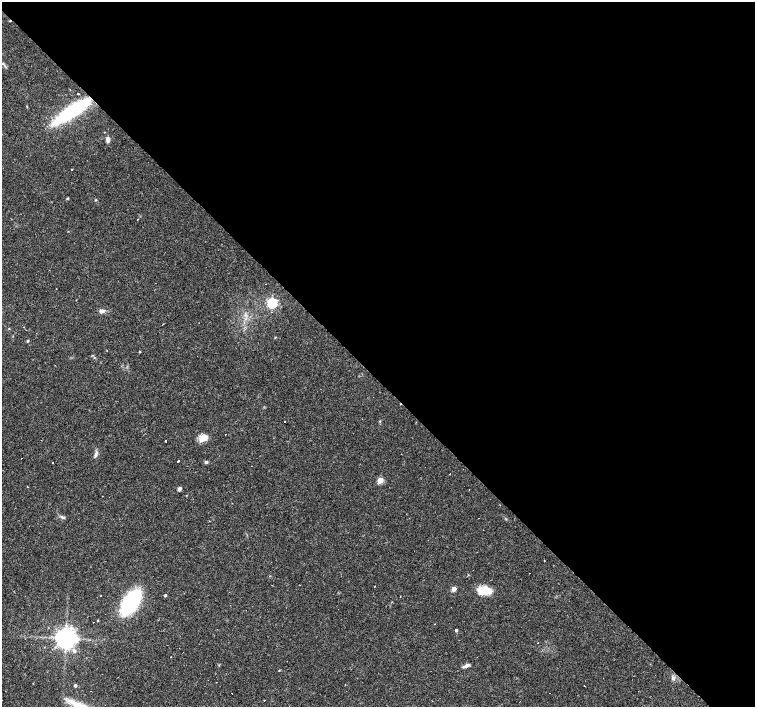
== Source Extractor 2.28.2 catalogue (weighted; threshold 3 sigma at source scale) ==
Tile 8 of 4 x 4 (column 4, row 2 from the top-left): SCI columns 4517-6021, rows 3036-4444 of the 6021 x 6003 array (HDU 1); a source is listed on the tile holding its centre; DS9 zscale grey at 2 x 2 block average (1 PNG px = mean of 2 x 2 image px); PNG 757 x 709 px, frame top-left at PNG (2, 2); no overlay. Shown black and unused: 54% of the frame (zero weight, under 3 of 4 exposures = <1% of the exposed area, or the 3 px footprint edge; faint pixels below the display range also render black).
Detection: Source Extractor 2.28.2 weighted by HDU 2 'WHT'; one run over the whole footprint, this tile lists its part. Background 0.033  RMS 0.0024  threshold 0.011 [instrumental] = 3 sigma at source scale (4.5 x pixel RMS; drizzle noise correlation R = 1.50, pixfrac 1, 0.0396/0.0396 arcsec/px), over >= 5 px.
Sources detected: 63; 18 cosmic-ray / hot-pixel residue — not listed; the other 45 listed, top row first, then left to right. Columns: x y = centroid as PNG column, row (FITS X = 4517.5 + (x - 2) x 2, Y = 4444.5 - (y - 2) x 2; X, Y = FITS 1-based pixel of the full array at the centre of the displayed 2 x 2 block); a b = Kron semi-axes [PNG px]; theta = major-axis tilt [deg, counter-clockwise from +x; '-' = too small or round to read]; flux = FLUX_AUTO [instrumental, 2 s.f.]
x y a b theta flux
3 63 3 3 - 0.45
78 94 2 2 - 0.7
72 111 40 10 33 49
108 140 8 4 80 1.8
71 169 2 2 - 3
67 198 3 3 - 0.61
96 200 3 3 - 0.46
272 303 4 4 - 73
102 311 6 5 - 1.7
271 312 2 2 - 0.4
275 337 3 2 - 0.41
28 341 2 2 - 0.81
140 352 2 2 - 0.47
284 421 2 2 - 1.5
380 421 3 2 - 0.35
225 434 2 2 - 2.4
203 439 12 7 28 4.7
165 441 2 2 - 0.65
96 453 8 3 78 1.5
178 461 2 2 - 9.1
206 462 4 4 - 0.77
52 463 2 2 - 1
251 466 2 2 - 0.76
380 480 3 3 - 13
27 487 2 2 - 0.41
180 489 5 4 - 1.1
102 496 2 2 - 0.91
62 517 7 3 -27 1.2
544 560 2 2 - 0.24
375 586 2 2 - 0.3
454 589 3 3 - 9.1
484 590 18 10 0 9.3
101 596 2 2 - 0.24
165 596 3 2 - 0.86
400 596 2 2 - 0.58
130 602 16 8 57 92
456 630 2 2 - 0.96
66 638 5 5 - 500
538 643 2 2 - 1.7
74 651 5 4 - 1.2
466 666 8 3 25 2
279 671 3 2 - 0.31
673 678 5 4 - 1.4
75 685 3 2 - 1.1
91 691 2 2 - 0.43
Diffuse or blended objects may show on this block-average render without a row.